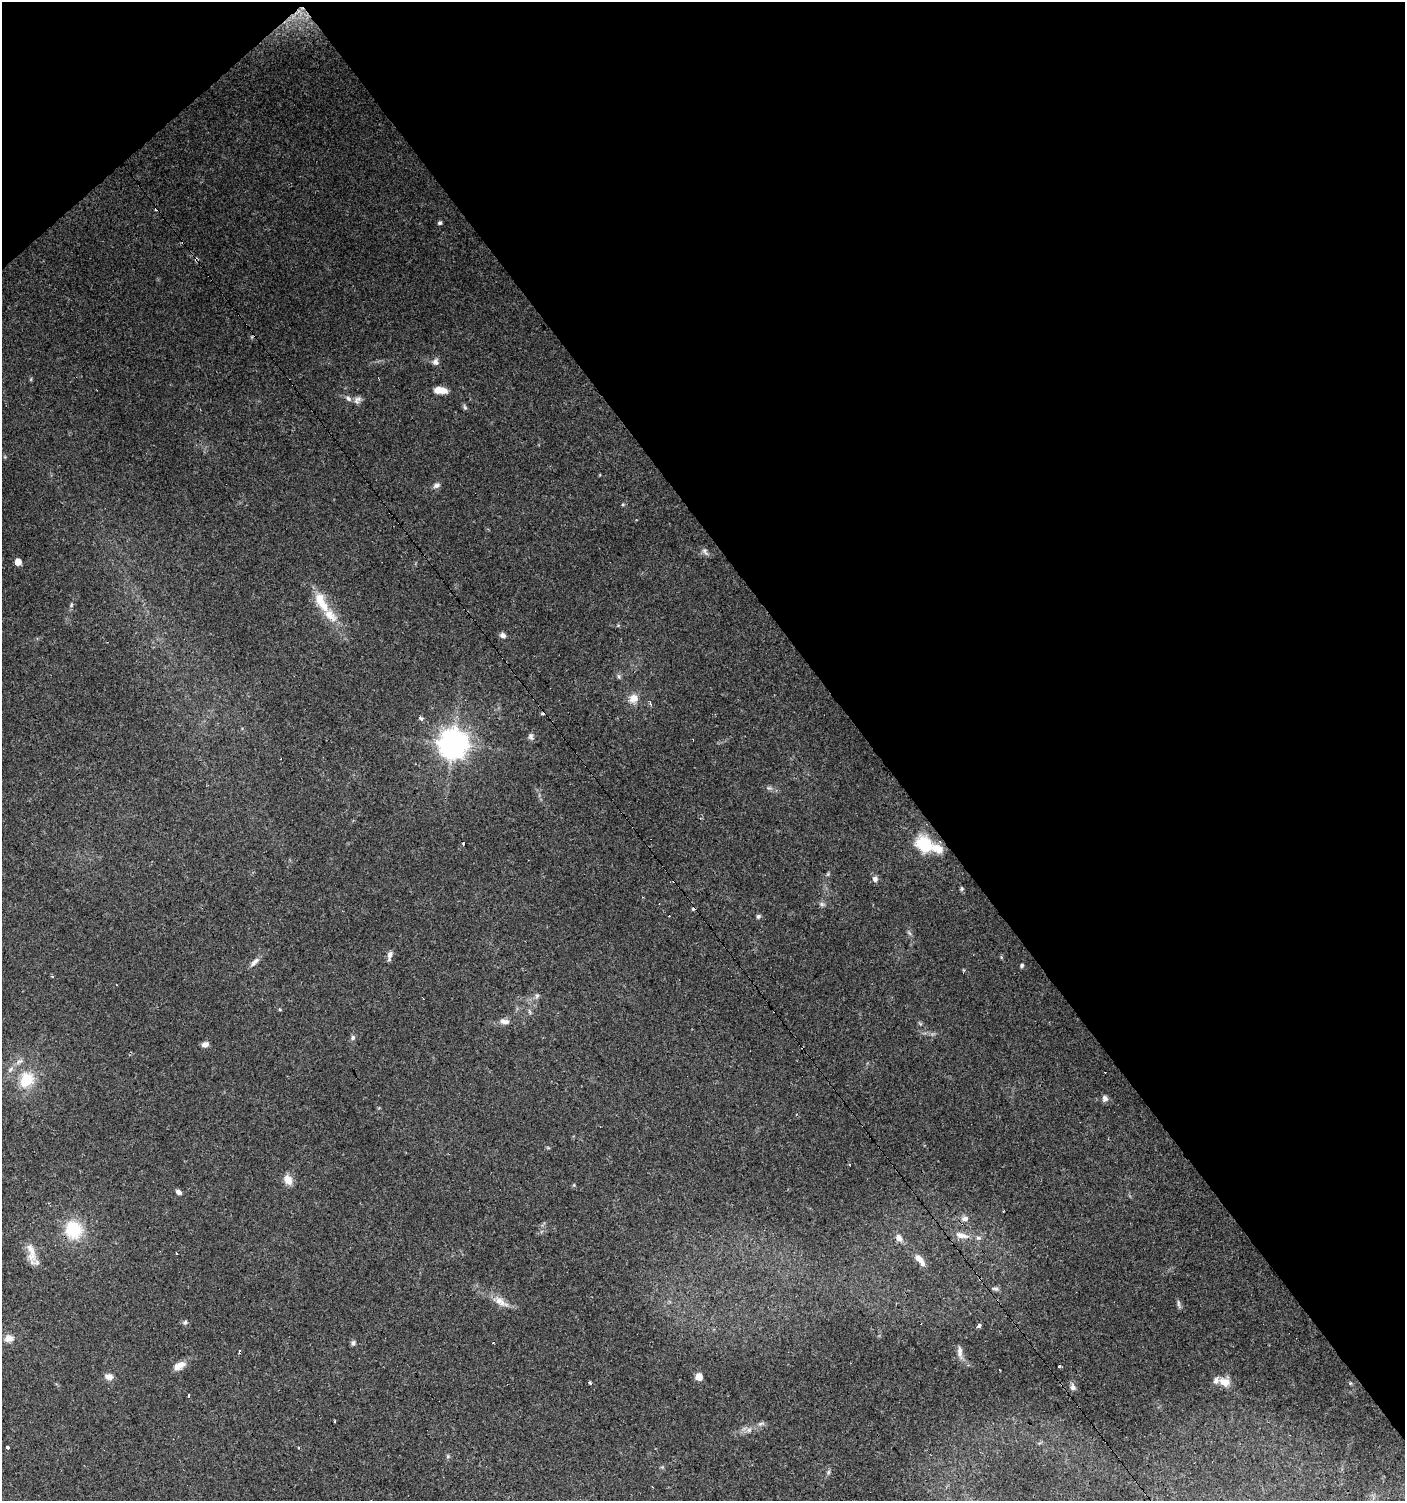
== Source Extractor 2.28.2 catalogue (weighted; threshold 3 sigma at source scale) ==
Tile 3 of 4 x 4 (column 3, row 1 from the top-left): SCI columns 2946-4348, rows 4500-5998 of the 5954 x 5998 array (HDU 1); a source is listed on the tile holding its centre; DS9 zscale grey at full resolution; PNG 1407 x 1503 px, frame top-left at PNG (2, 2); no overlay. Shown black and unused: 40% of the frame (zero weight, under 3 of 4 exposures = <1% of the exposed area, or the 3 px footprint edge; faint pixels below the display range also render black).
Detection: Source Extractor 2.28.2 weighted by HDU 2 'WHT'; one run over the whole footprint, this tile lists its part. Background 0.0517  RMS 0.0052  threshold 0.0235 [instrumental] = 3 sigma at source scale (4.5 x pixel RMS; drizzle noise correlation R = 1.50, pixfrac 1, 0.0396/0.0396 arcsec/px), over >= 5 px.
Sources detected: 80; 11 cosmic-ray / hot-pixel residue — not listed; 4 inside a brighter listed object's ellipse — not listed separately; the other 65 listed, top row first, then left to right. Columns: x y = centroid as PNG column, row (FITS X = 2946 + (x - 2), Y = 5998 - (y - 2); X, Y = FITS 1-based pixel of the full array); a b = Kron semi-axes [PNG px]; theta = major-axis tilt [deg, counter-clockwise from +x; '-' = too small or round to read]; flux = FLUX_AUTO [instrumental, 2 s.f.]
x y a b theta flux
440 223 6 4 43 0.97
435 362 10 8 81 2.1
440 390 13 6 -5 6.7
348 398 9 6 -40 1.8
357 400 12 8 52 2.1
465 407 8 5 -69 0.97
436 485 10 6 21 1.8
623 504 5 4 - 0.63
705 552 12 6 -56 1.7
18 562 5 5 - 5.2
321 602 33 13 -61 15
502 635 7 6 - 2.1
619 676 8 4 -81 0.99
633 698 13 11 22 5.1
421 718 5 3 - 2.1
531 737 9 6 -69 1.5
453 744 9 9 - 720
925 845 15 12 -36 27
828 874 6 4 71 0.68
875 879 7 7 - 2
962 889 7 5 -74 0.74
822 904 7 5 -45 1.2
758 916 6 5 - 0.96
909 933 9 3 -45 0.8
390 955 14 6 79 2.2
254 962 16 6 45 2.5
1022 965 5 5 - 0.87
52 976 3 2 - 0.87
504 1021 14 7 -3 2.8
353 1037 8 5 78 1.3
205 1044 8 6 19 2.5
19 1061 12 5 35 2
26 1079 18 15 58 15
1105 1098 8 7 - 2
849 1164 3 3 - 0.96
288 1180 12 9 -59 5.1
178 1192 7 5 -34 1.8
965 1219 10 7 9 2.6
73 1230 20 19 - 23
961 1235 20 8 -12 5.2
899 1238 10 7 -50 2.9
31 1253 33 9 -80 7
920 1260 17 7 -52 4.6
995 1289 11 5 -9 1.4
500 1302 22 10 -36 6
1179 1304 13 4 -83 1.3
185 1322 6 5 - 1.1
979 1326 5 3 - 2.2
9 1338 11 9 -3 3.6
353 1343 7 5 60 1.2
493 1343 3 2 - 0.39
960 1352 17 6 -84 2.7
179 1366 15 8 31 5
699 1376 7 7 - 4.5
109 1377 9 7 -7 3.2
1225 1382 23 19 -34 19
590 1383 3 3 - 1.1
1073 1387 9 7 -72 1.9
1290 1392 63 41 55 37
189 1396 3 3 - 0.94
335 1421 2 2 - 0.54
761 1424 10 5 11 1.5
7 1447 3 3 - 4.2
299 1448 3 2 - 0.87
448 1456 6 4 73 0.75
Overlapping masked pixels (flux is a lower limit): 2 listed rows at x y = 73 1230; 1290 1392